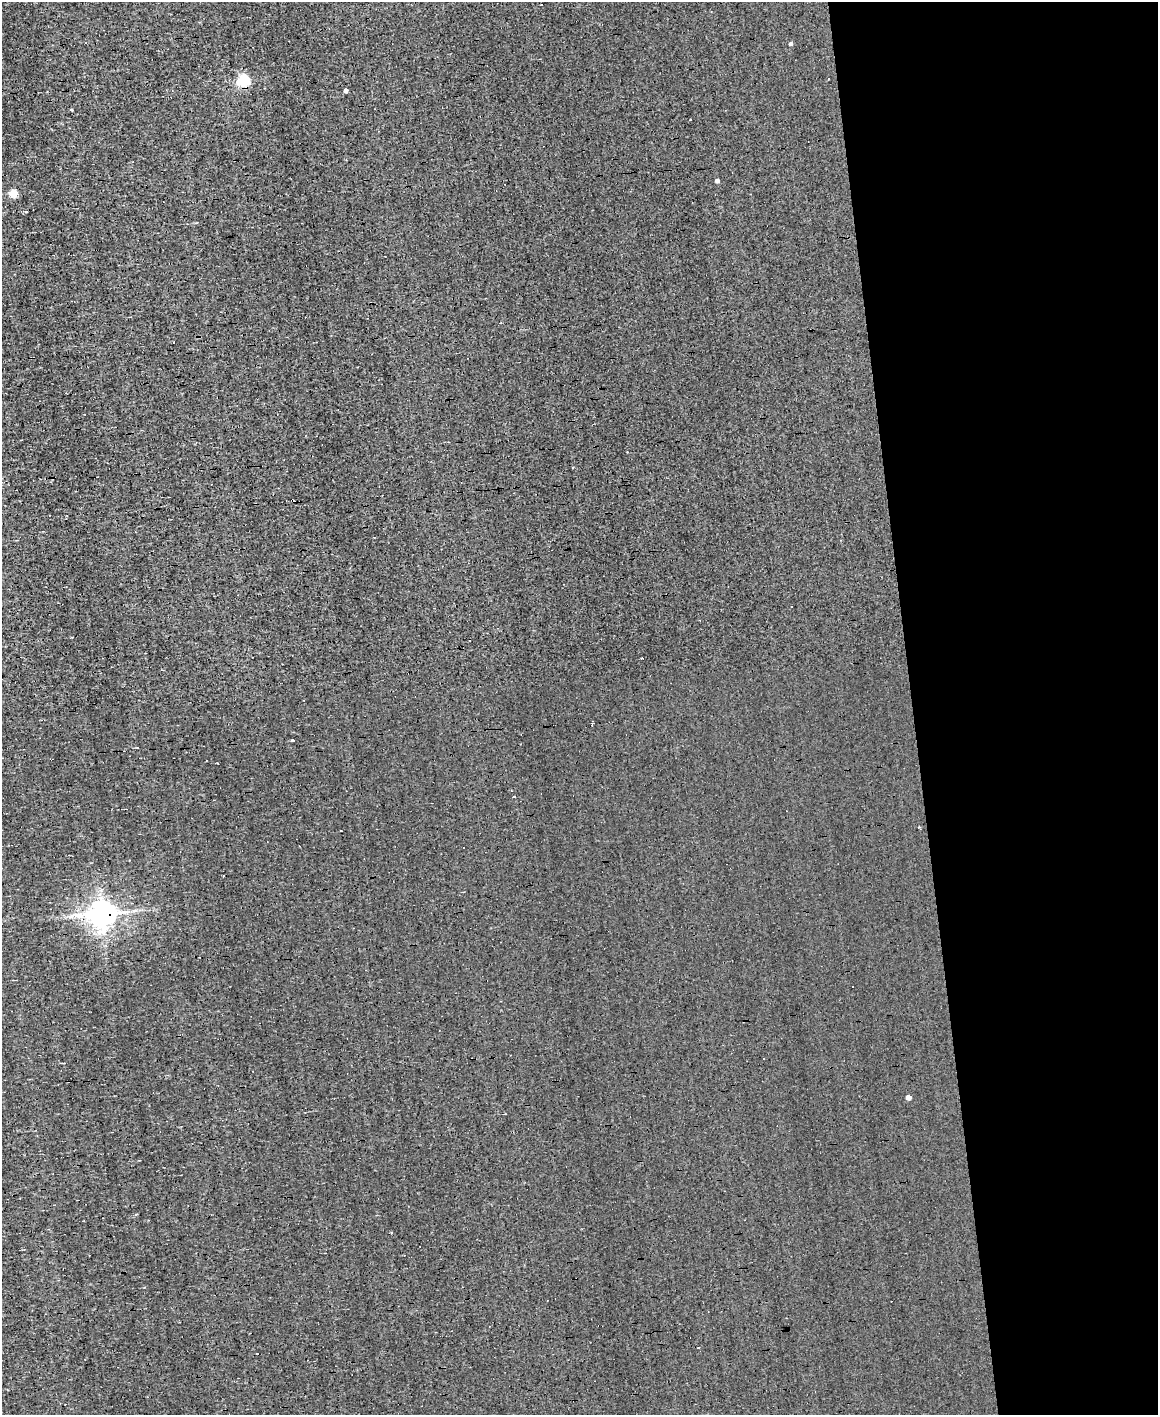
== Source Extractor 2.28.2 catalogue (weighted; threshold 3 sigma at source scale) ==
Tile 8 of 4 x 3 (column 4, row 2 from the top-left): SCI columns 3470-4625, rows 1636-3048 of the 4625 x 4573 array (HDU 1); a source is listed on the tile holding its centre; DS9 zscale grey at full resolution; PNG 1160 x 1417 px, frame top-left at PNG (2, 2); no overlay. Shown black and unused: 21% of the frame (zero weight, under 3 of 4 exposures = <1% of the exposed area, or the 3 px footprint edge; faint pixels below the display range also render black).
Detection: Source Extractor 2.28.2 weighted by HDU 2 'WHT'; one run over the whole footprint, this tile lists its part. Background 1.57e-04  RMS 0.04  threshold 0.179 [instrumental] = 3 sigma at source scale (4.5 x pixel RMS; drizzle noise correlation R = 1.50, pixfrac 1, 0.05/0.05 arcsec/px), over >= 5 px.
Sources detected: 22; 5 cosmic-ray / hot-pixel residue — not listed; the other 17 listed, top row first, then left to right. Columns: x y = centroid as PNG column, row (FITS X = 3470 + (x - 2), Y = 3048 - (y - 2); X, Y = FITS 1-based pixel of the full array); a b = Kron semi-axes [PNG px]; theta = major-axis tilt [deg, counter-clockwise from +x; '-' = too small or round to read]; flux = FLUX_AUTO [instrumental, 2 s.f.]
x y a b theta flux
790 44 5 4 - 8.4
828 79 2 2 - 4.1
244 81 6 5 - 550
346 91 4 3 - 15
71 110 3 2 - 5.5
690 119 3 3 - 12
717 181 4 4 - 13
14 194 5 5 - 150
26 211 4 3 - 31
791 607 3 2 - 3
592 725 6 2 83 4.2
293 741 3 3 - 9.7
919 826 4 2 - 3
103 914 8 8 - 5200
79 915 13 7 0 31
908 1097 4 4 - 26
257 1354 3 2 - 5.3
Overlapping masked pixels (flux is a lower limit): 1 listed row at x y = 103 914